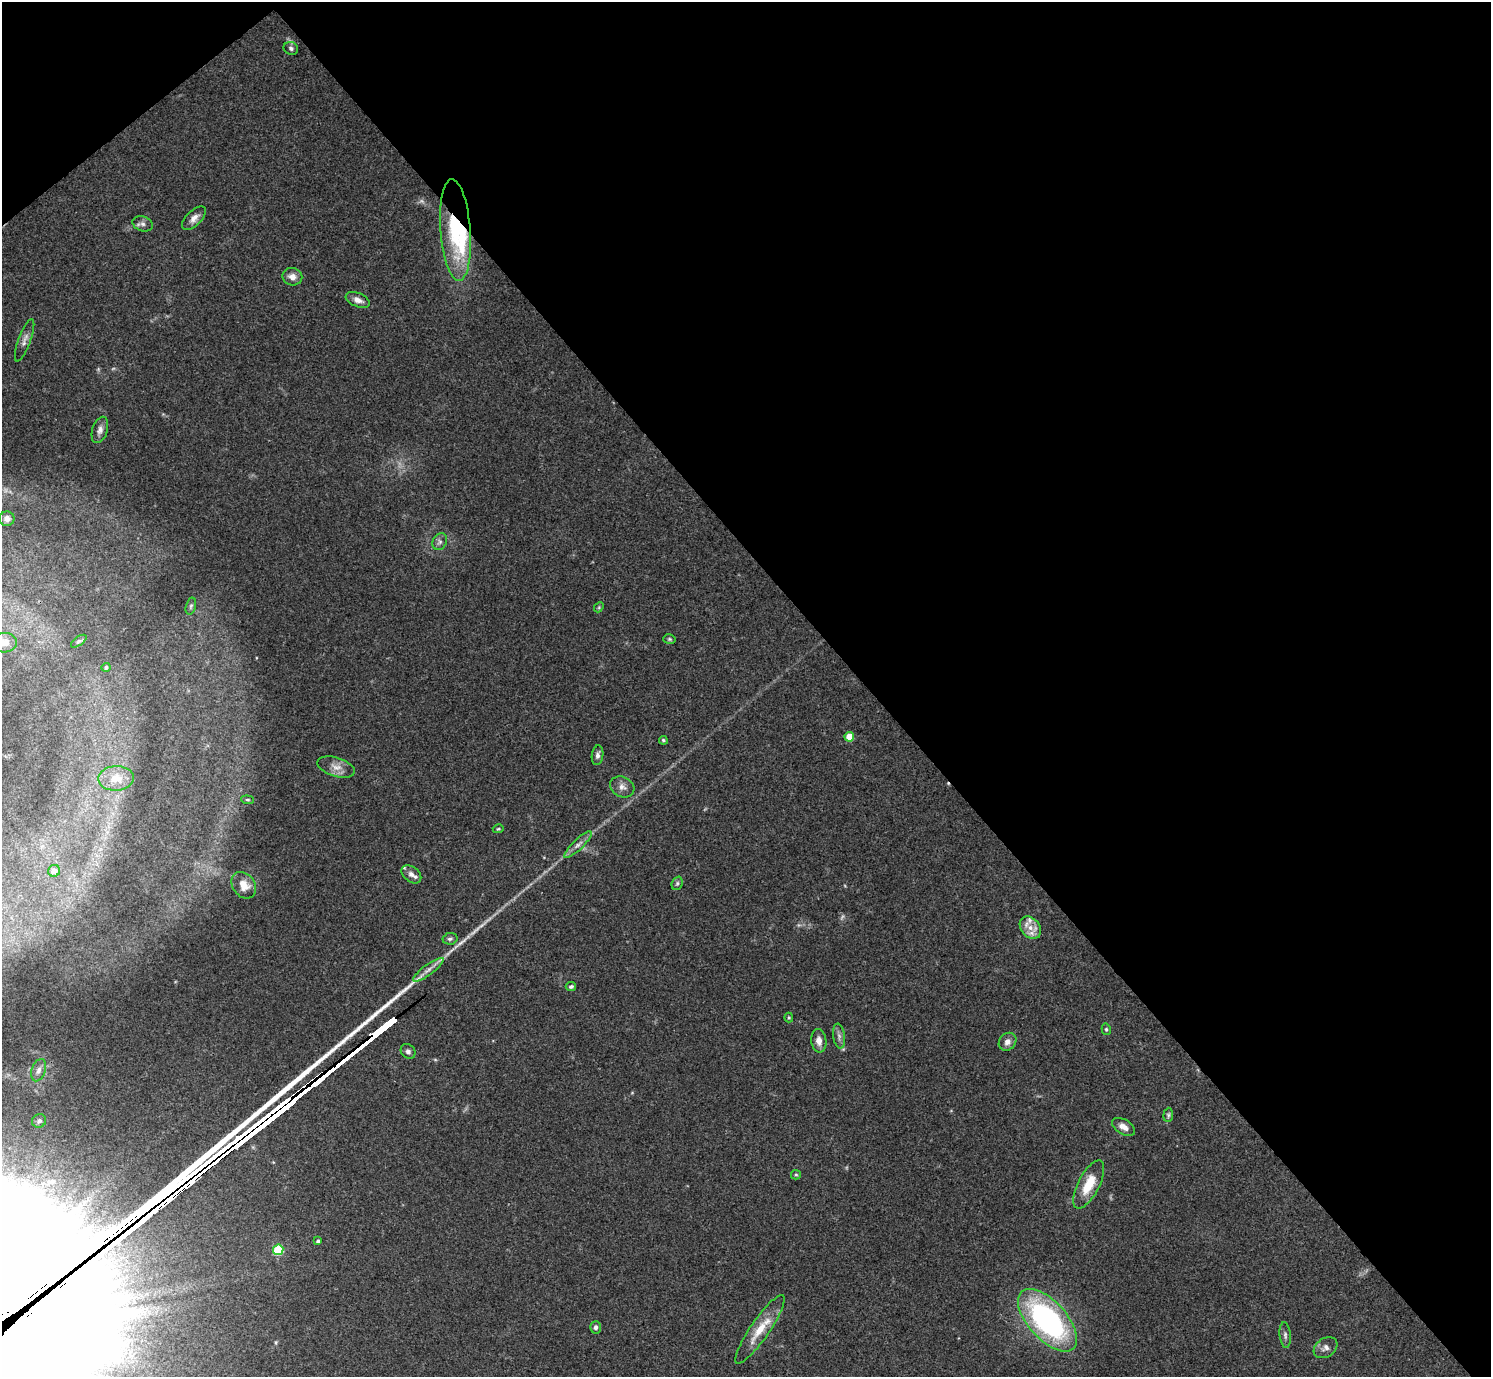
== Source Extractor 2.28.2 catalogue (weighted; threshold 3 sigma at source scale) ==
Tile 3 of 4 x 4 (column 3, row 1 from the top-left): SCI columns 2984-4472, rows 4427-5801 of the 5963 x 5961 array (HDU 1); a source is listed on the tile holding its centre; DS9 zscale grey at full resolution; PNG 1493 x 1379 px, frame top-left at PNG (2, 2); each listed source drawn as its Kron ellipse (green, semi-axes under 4 px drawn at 4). Shown black and unused: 43% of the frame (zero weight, under 3 of 4 exposures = <1% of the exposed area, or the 3 px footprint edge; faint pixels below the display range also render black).
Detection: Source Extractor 2.28.2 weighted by HDU 2 'WHT'; one run over the whole footprint, this tile lists its part. Background 0.154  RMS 0.0074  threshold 0.0331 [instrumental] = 3 sigma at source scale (4.5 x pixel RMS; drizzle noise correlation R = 1.50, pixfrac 1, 0.05/0.05 arcsec/px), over >= 5 px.
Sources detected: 58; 2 too faint to see at this stretch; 1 inside a brighter object's white glare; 2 long thin detections or spike segments (spike, bleed or trail) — neither listed nor drawn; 1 inside a brighter listed object's ellipse — not listed separately; the other 52 listed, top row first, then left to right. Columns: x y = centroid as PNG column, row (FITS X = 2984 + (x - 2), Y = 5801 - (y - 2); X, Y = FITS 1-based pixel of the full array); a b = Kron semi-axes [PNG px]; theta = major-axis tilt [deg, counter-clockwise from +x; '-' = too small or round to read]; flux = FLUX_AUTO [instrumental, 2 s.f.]
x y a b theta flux
291 48 7 6 - 1.9
194 218 15 7 45 4.8
143 224 10 7 -20 2.8
455 230 51 15 -86 58
292 277 10 8 -11 5.4
358 300 13 6 -22 4.7
25 340 22 6 70 4.4
100 430 13 7 72 4.2
7 519 7 7 - 3.9
440 542 9 7 65 2.7
191 606 9 5 76 1.4
599 607 5 4 - 0.94
669 639 6 4 -15 1.1
79 641 9 4 35 1.7
4 643 12 9 4 6.8
106 667 4 4 - 1.6
849 737 5 4 - 14
663 740 4 4 - 1.2
598 755 10 6 83 3.1
336 767 19 9 -17 7.2
116 778 18 12 2 12
622 787 13 10 -26 4.9
248 800 6 4 -6 1
498 829 5 4 - 0.91
578 845 18 5 44 4.6
54 871 6 6 - 8.4
411 874 11 7 -38 4.3
677 883 7 5 69 1.6
244 885 14 11 -53 9.7
1030 928 12 9 -51 8.2
450 939 7 5 9 1.8
428 970 18 5 37 5.3
571 986 5 4 - 1.7
789 1017 5 4 - 0.96
1106 1029 6 4 -76 1.2
839 1036 12 6 -81 3.2
819 1041 12 7 -82 5.5
1007 1042 10 8 48 4.2
408 1051 8 6 -47 2.5
39 1070 11 6 71 4
1168 1115 7 5 85 1.4
39 1121 7 6 - 2.7
1124 1127 13 7 -30 5.3
796 1175 5 4 - 1
1089 1184 26 10 62 19
318 1241 4 3 - 1.8
278 1250 5 5 - 46
1047 1320 38 19 -48 180
595 1327 6 5 - 2.2
760 1329 41 9 56 18
1285 1335 13 5 -84 2.5
1325 1348 13 9 32 4.3
Overlapping masked pixels (flux is a lower limit): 1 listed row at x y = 455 230
Isophote crosses this tile's border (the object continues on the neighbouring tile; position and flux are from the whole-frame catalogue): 1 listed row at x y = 4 643